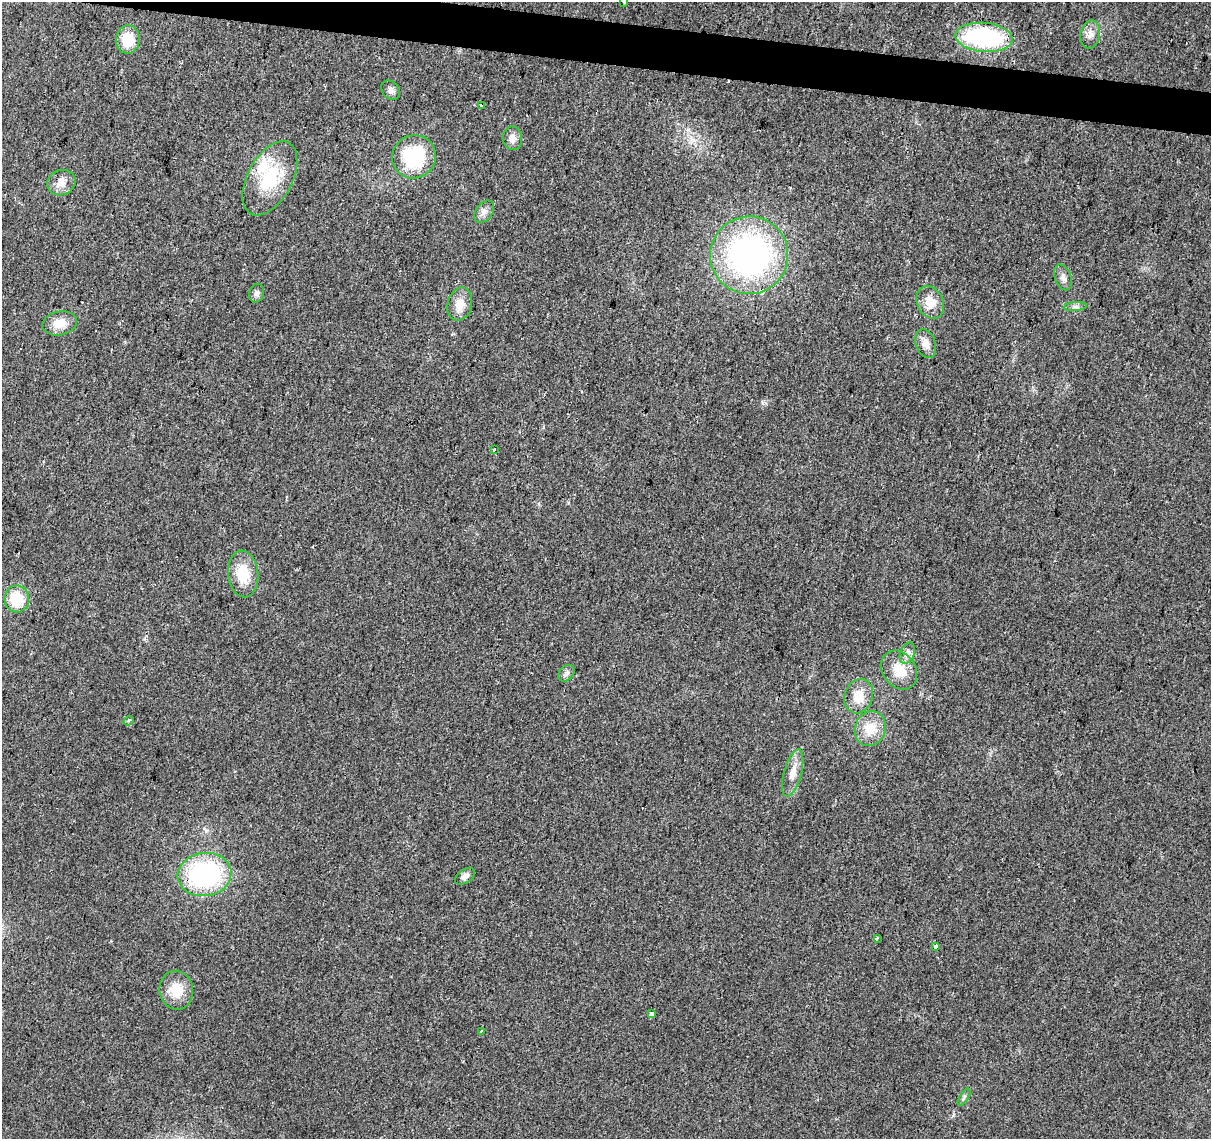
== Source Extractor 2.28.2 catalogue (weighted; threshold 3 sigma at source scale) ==
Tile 11 of 4 x 4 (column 3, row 3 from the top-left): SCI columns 2421-3629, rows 1363-2499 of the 4847 x 5057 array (HDU 1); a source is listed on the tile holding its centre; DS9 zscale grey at full resolution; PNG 1213 x 1141 px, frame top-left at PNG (2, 2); each listed source drawn as its Kron ellipse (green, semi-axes under 4 px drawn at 4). Shown black and unused: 3% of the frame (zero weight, under 2 of 3 exposures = <1% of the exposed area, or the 3 px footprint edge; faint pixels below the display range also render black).
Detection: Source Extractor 2.28.2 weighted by HDU 2 'WHT'; one run over the whole footprint, this tile lists its part. Background 0.0273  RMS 0.0063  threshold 0.0285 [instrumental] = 3 sigma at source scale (4.5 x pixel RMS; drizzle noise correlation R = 1.50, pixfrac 1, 0.0396/0.0396 arcsec/px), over >= 5 px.
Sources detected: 42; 3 cosmic-ray / hot-pixel residue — neither listed nor drawn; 2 inside a brighter listed object's ellipse — not listed separately; the other 37 listed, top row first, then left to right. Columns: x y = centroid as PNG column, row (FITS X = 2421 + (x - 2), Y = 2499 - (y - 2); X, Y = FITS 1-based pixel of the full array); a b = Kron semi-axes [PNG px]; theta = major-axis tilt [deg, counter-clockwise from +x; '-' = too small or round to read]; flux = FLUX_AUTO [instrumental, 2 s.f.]
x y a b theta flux
624 2 3 3 - 1.3
1090 34 14 9 80 4.7
984 37 29 14 -5 77
128 39 14 12 83 16
390 90 11 8 -48 2.6
481 105 3 3 - 1.5
512 138 12 9 -88 4.4
414 157 22 21 - 43
270 178 40 22 62 34
61 183 14 12 24 6.2
484 212 12 8 52 3.6
749 255 39 39 - 170
1063 277 13 8 -69 3.2
257 293 9 7 74 2.4
930 302 17 13 -63 10
460 304 17 12 76 8.4
1075 307 11 4 5 2
59 323 17 12 12 9.9
926 343 15 10 -70 5.5
494 450 3 2 - 0.57
243 574 23 15 -84 18
17 599 13 12 - 20
907 653 11 7 68 3.5
899 670 21 16 -54 13
566 673 9 7 44 2.2
859 696 17 14 72 11
128 721 5 4 - 1.1
870 729 18 15 69 13
793 773 24 8 74 7.9
204 875 27 21 7 97
465 876 11 6 33 3.4
877 938 4 4 - 0.68
935 946 4 3 - 5.9
176 990 19 17 -81 14
652 1014 4 3 - 30
481 1031 3 2 - 0.92
964 1097 10 4 57 1.3
Isophote crosses this tile's border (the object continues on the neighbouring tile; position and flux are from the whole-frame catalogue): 1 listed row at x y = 624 2